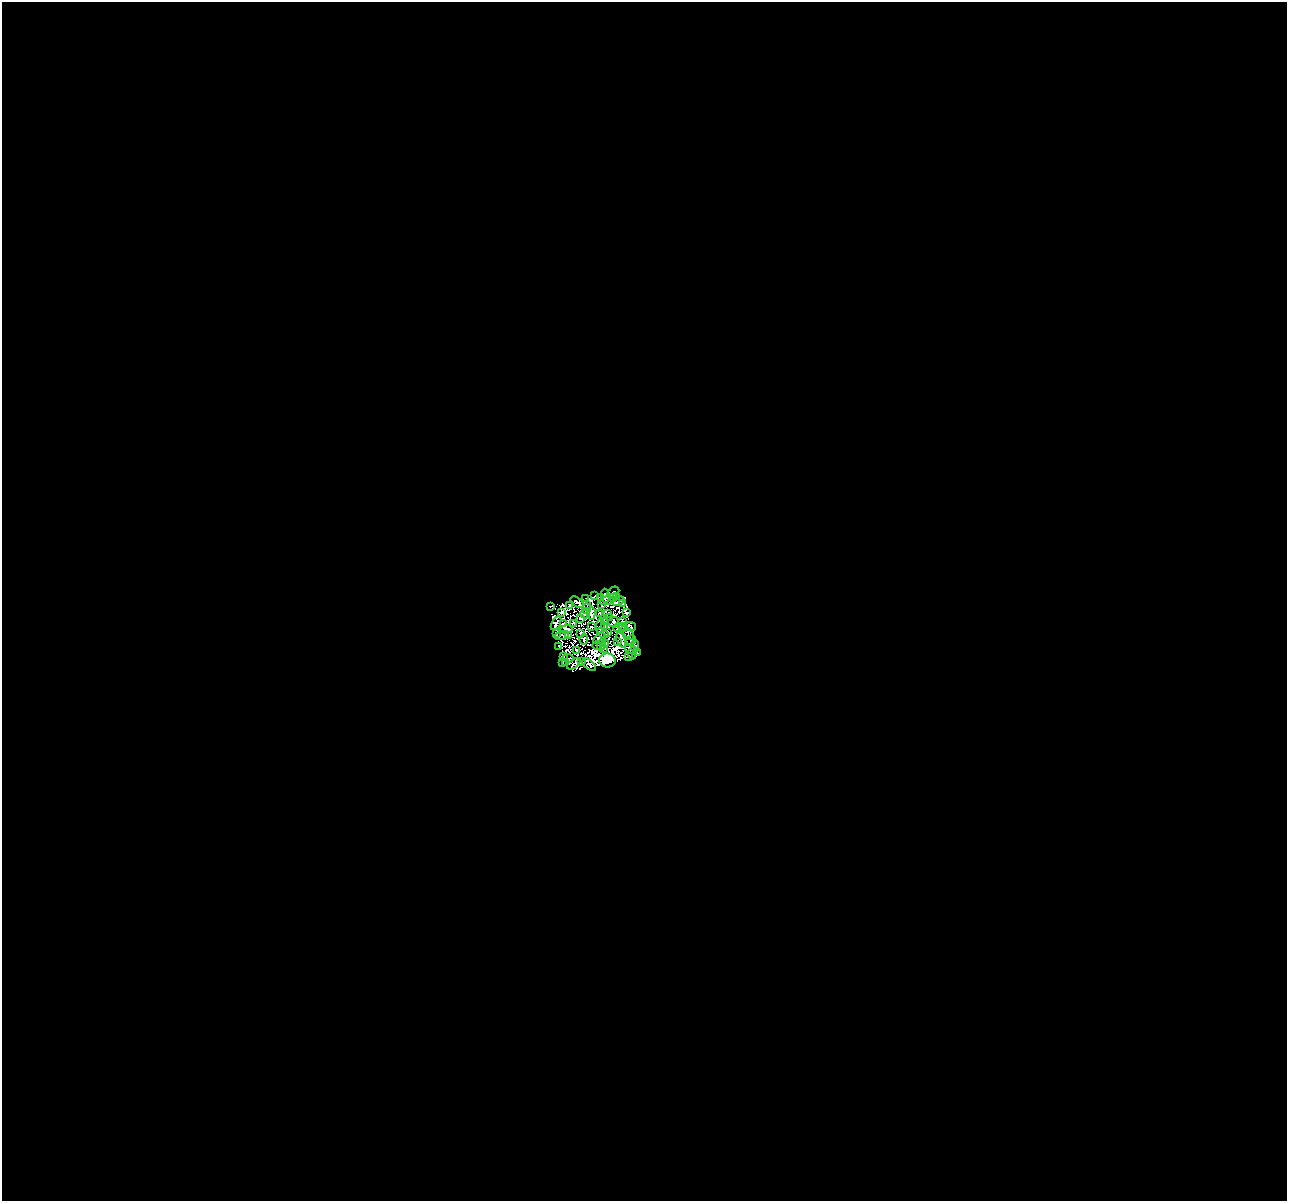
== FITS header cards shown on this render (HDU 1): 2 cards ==
NAXIS1  =                 1285
NAXIS2  =                 1199

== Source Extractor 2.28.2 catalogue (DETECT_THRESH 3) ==
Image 1285 x 1199 px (HDU 1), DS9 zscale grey, 1 PNG px = 1 image px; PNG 1289 x 1203 px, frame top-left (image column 1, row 1199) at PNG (2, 2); each listed source drawn as its Kron ellipse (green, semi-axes under 4 px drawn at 4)
Background 0.253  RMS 1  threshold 3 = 3 sigma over >= 5 px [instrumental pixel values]
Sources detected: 71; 3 with non-positive FLUX_AUTO (blend fragments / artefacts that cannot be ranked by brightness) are neither listed nor drawn; the other 68 listed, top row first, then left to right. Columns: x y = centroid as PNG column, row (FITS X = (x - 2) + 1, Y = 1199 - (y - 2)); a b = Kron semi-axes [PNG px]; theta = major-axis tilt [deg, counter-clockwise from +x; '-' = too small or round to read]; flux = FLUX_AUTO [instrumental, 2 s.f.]
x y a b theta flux
613 593 7 5 43 260
595 595 3 2 - 48
605 596 7 3 -87 140
601 597 3 2 - 58
617 597 3 2 - 29
586 598 3 2 - 87
614 598 3 2 - 44
606 601 7 2 9 91
618 601 6 2 25 28
577 602 8 3 -38 150
587 604 2 2 - 36
622 604 3 2 - 56
569 605 3 2 - 26
601 605 4 2 - 22
550 606 3 2 - 52
586 608 5 2 - 39
561 612 3 2 - 67
591 613 6 3 87 36
599 613 3 2 - 42
608 613 3 2 - 52
627 613 4 2 - 45
585 614 4 2 - 70
610 617 4 3 - 54
581 618 3 2 - 51
623 621 3 2 - 65
605 622 3 2 - 60
614 622 5 5 - 57
556 623 7 2 60 64
564 623 4 2 - 69
573 623 4 2 - 40
600 626 7 2 83 94
605 626 3 2 - 57
630 626 6 3 -10 85
591 627 3 2 - 61
618 627 5 3 - 2.6
623 627 4 2 - 38
566 629 6 4 3 35
607 632 4 2 - 63
581 633 3 2 - 72
603 633 6 3 -37 39
556 634 4 2 - 12
629 634 7 3 -50 45
561 635 7 2 16 4.3
569 635 3 2 - 57
584 639 5 2 - 46
600 639 7 4 32 120
621 640 8 3 -70 26
631 640 5 2 - 68
617 642 2 2 - 80
606 644 3 2 - 61
601 645 6 3 72 54
559 646 4 2 - 120
597 646 5 3 - 24
635 646 6 2 -86 12
603 649 3 2 - 9.3
631 649 6 2 -25 120
577 650 4 2 - 37
637 652 4 2 - 110
632 653 6 2 87 64
563 657 4 3 - 13
628 657 4 2 - 81
568 658 5 2 - 51
607 660 8 7 - 43000
566 662 3 2 - 86
581 662 3 2 - 67
562 663 3 2 - 49
574 664 8 2 37 84
589 665 8 4 -40 110
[3 non-positive-flux detections neither listed nor drawn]